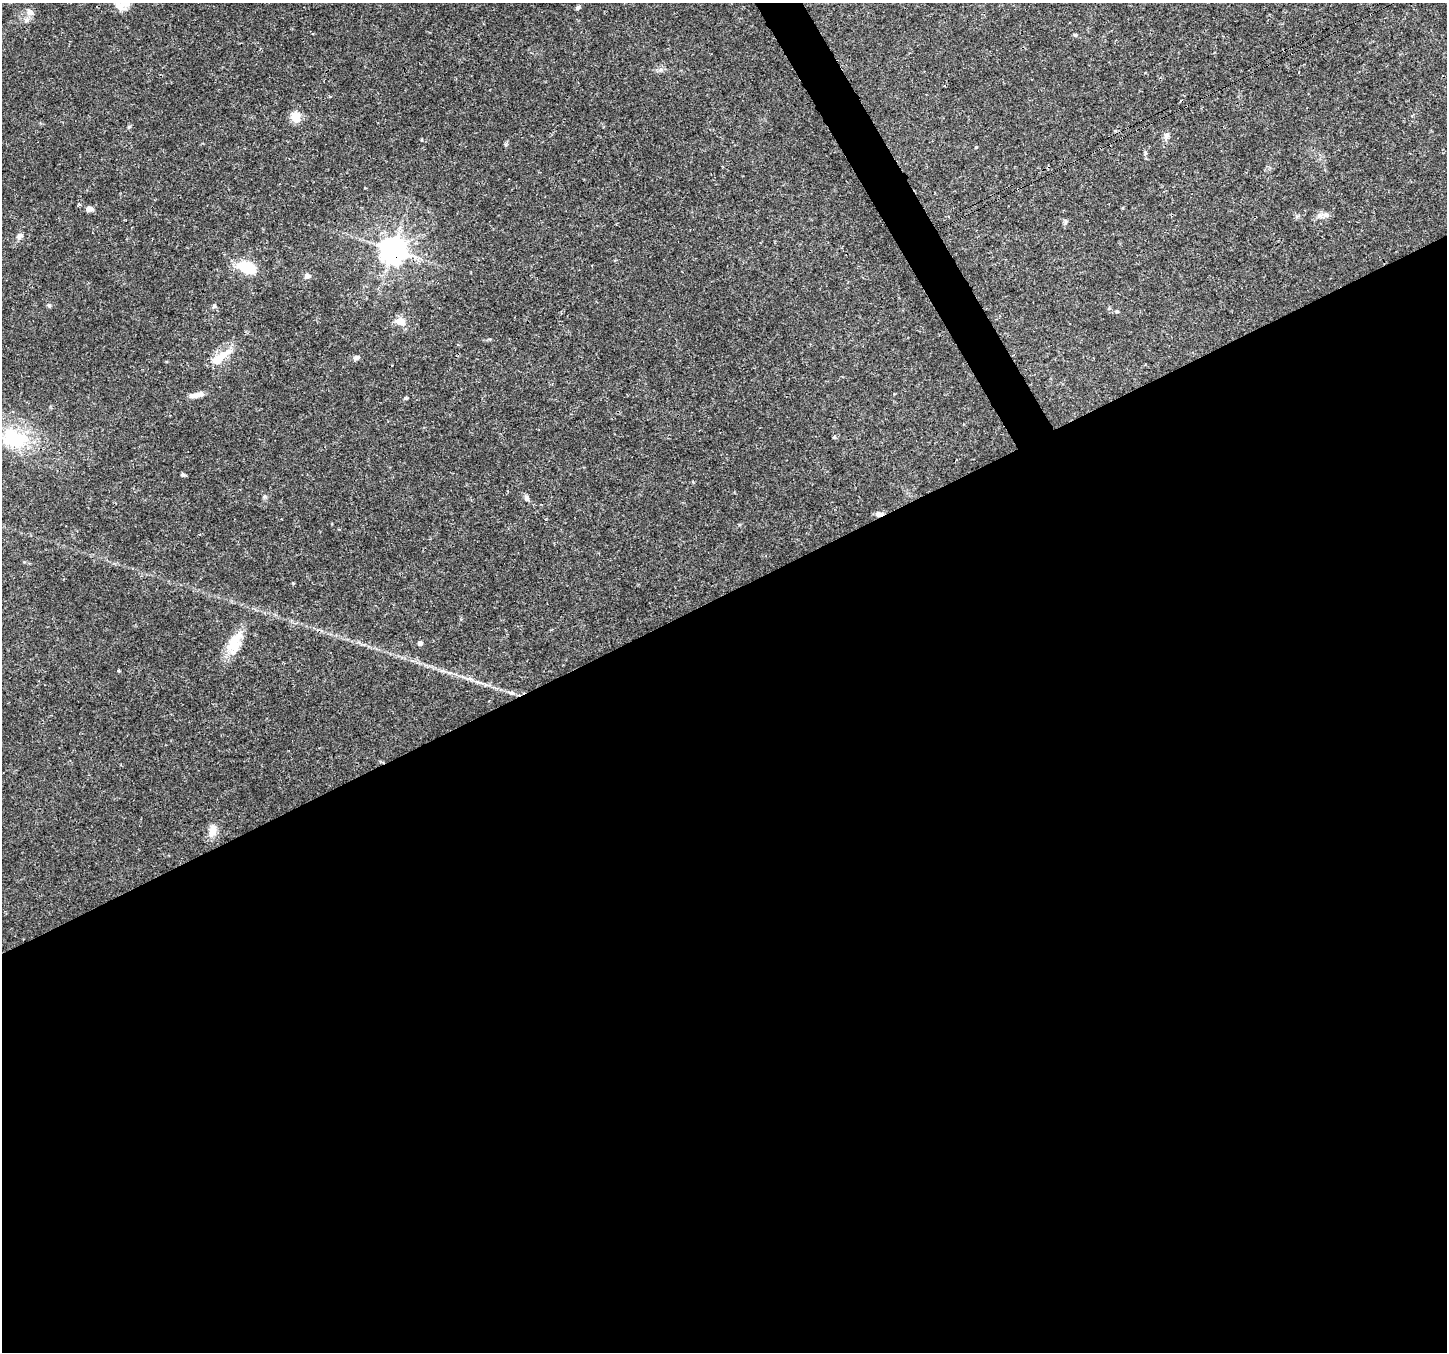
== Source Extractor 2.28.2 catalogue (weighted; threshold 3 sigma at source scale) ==
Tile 15 of 4 x 4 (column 3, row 4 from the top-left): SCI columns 2898-4342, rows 167-1516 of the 5790 x 5675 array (HDU 1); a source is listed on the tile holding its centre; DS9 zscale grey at full resolution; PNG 1449 x 1354 px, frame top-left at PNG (2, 3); no overlay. Shown black and unused: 57% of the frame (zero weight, under 3 of 4 exposures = <1% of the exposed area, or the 3 px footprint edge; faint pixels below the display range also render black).
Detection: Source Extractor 2.28.2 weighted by HDU 2 'WHT'; one run over the whole footprint, this tile lists its part. Background 0.0206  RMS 0.0019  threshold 0.00843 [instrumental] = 3 sigma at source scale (4.5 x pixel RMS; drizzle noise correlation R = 1.50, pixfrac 1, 0.0396/0.0396 arcsec/px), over >= 5 px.
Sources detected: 36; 1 inside a brighter object's white glare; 1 cosmic-ray / hot-pixel residue — not listed; the other 34 listed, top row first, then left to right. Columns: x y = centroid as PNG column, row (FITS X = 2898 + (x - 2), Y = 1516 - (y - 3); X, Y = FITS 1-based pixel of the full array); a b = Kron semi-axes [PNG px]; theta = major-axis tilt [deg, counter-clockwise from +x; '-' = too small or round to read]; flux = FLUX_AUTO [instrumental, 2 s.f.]
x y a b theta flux
119 6 22 10 -41 2
578 7 6 4 46 0.4
30 12 11 8 -45 0.97
1075 35 6 4 -44 0.24
295 117 15 12 -57 1.9
129 127 6 4 19 0.22
1167 136 10 7 79 0.76
976 147 4 4 - 0.18
1145 153 6 4 90 0.31
79 204 4 3 - 0.3
89 209 8 6 4 0.82
1326 215 10 8 -19 0.9
20 236 9 7 35 0.72
393 250 8 8 - 240
245 267 11 9 -12 6.2
307 276 7 6 - 0.76
49 305 6 5 - 0.37
214 306 7 4 46 0.29
1117 311 5 4 - 0.22
400 321 11 8 -16 2.2
220 357 33 10 36 3.8
356 358 9 6 17 0.62
197 395 20 6 12 1.3
406 398 5 4 - 0.31
834 437 5 4 - 0.21
14 438 43 30 -20 12
183 475 6 5 - 0.3
527 498 9 5 -64 0.54
879 514 12 5 6 0.72
234 642 30 18 78 4.7
420 643 4 4 - 0.74
118 670 4 3 - 0.18
511 693 7 4 -18 0.37
212 830 19 9 79 1.9
Overlapping masked pixels (flux is a lower limit): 2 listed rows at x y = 393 250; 879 514
Isophote crosses this tile's border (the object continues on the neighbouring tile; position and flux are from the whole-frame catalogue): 1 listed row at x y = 119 6
Unlisted compact peaks at least as high as the median listed source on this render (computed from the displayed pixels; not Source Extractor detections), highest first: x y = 265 497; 293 583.